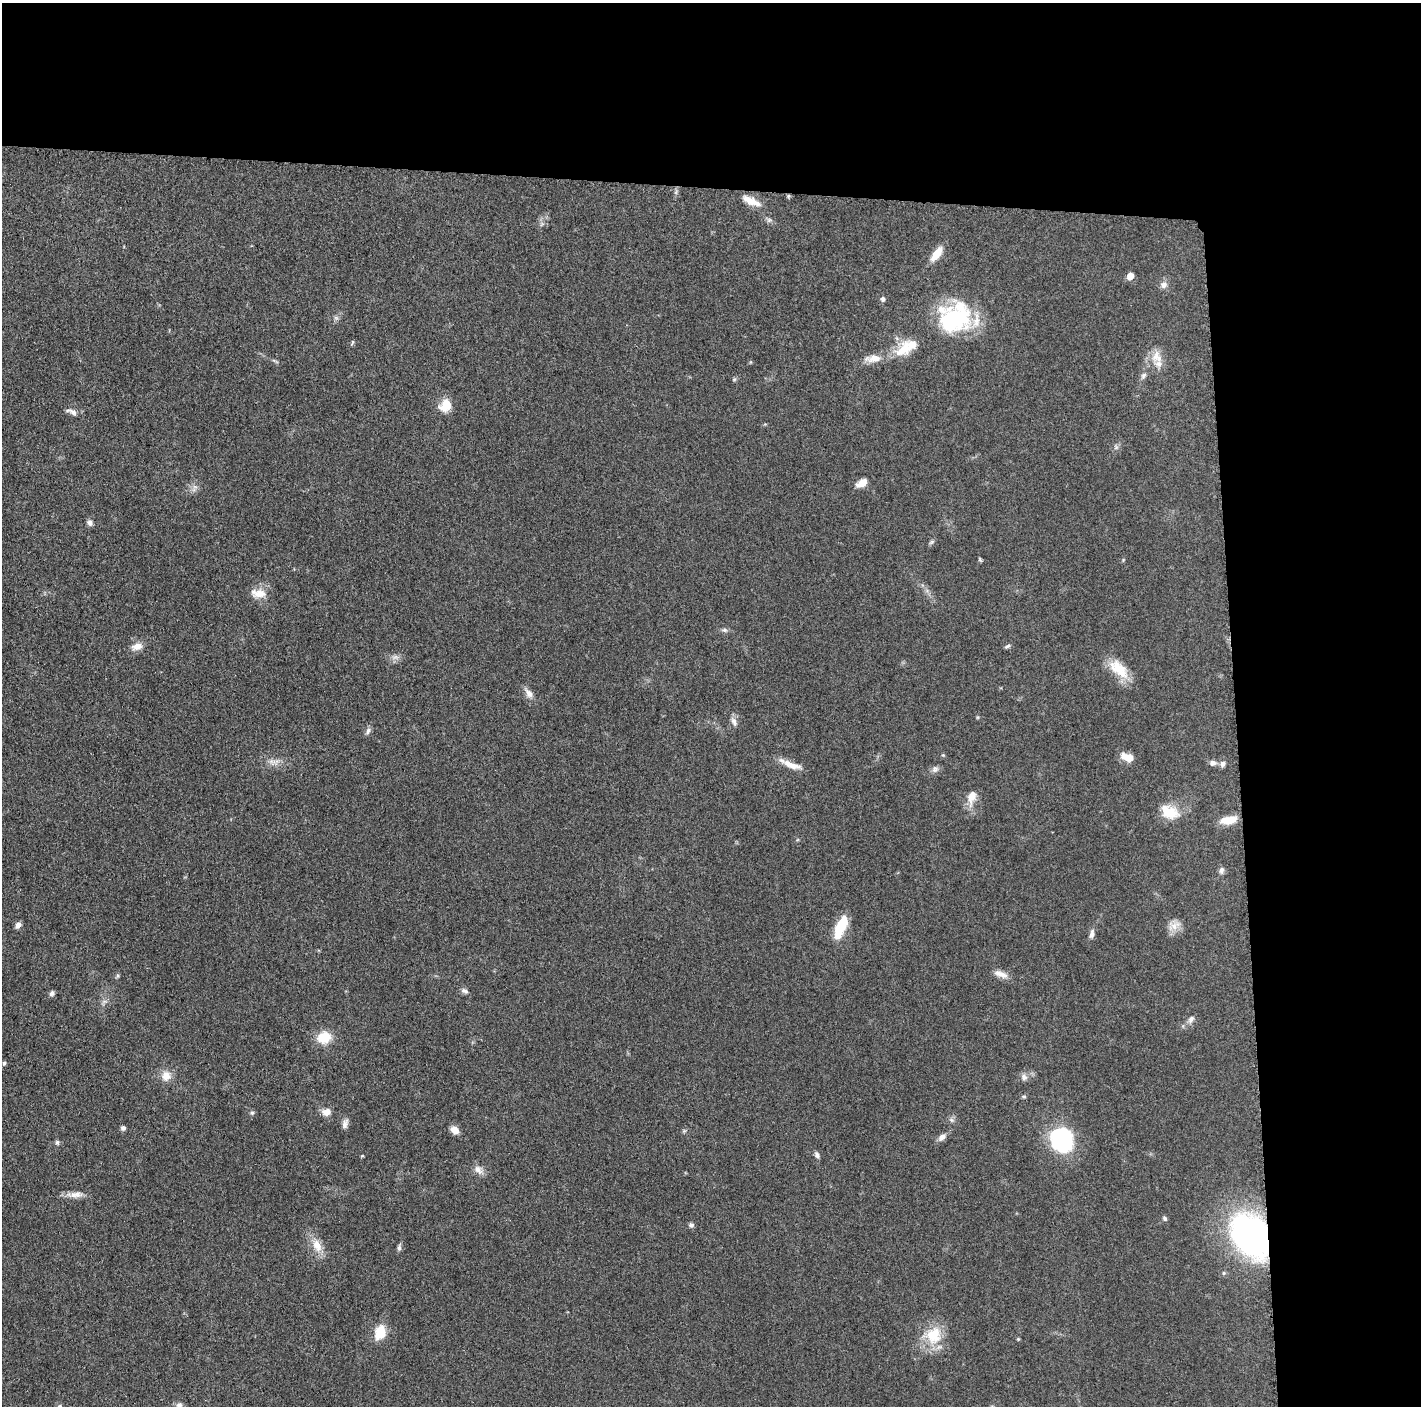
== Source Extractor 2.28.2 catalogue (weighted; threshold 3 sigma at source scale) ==
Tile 3 of 3 x 3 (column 3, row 1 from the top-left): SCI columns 2846-4264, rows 2828-4231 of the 4280 x 4250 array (HDU 1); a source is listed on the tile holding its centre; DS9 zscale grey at full resolution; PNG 1423 x 1408 px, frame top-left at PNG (2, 3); no overlay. Shown black and unused: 24% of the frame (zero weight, under 3 of 5 exposures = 1% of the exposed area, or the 3 px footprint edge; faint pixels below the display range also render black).
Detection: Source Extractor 2.28.2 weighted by HDU 2 'WHT'; one run over the whole footprint, this tile lists its part. Background 0.0487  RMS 0.0053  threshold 0.0237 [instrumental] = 3 sigma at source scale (4.5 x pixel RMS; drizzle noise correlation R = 1.50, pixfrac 1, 0.05/0.05 arcsec/px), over >= 5 px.
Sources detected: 92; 3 inside a brighter object's white glare — not listed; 5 inside a brighter listed object's ellipse — not listed separately; the other 84 listed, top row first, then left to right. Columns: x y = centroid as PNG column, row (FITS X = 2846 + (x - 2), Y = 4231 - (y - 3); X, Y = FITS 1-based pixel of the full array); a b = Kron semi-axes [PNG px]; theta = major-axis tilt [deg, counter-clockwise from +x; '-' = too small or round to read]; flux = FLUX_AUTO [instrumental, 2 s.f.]
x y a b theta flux
788 196 5 4 - 0.77
751 201 27 9 -24 7.2
769 220 6 6 - 1.3
936 254 18 7 53 8.6
1130 276 5 5 - 7.3
1164 285 9 9 - 2.6
883 299 5 5 - 1.6
336 318 7 6 - 1.3
956 318 45 33 -61 45
352 342 8 4 81 0.66
903 350 28 17 43 12
874 358 21 11 7 6.8
1158 364 20 12 -48 6.2
1143 376 10 6 58 1.8
734 379 6 5 - 0.78
446 403 17 14 -58 7
73 412 13 7 -37 2.8
1116 447 7 6 - 1.2
862 483 11 7 31 6.1
195 487 7 4 -18 1.3
90 523 8 7 - 1.9
931 542 8 5 27 0.98
980 560 7 3 -63 0.66
258 593 21 12 -5 7
724 630 9 5 -15 1.4
137 646 14 9 14 4.7
1007 646 8 4 26 1.1
395 657 11 6 5 2.4
1119 669 31 15 -43 13
529 694 12 9 -53 3.2
977 717 5 3 - 0.54
734 722 14 6 -66 2.5
368 731 10 6 61 1.6
943 755 5 4 - 0.57
1128 757 13 7 -18 7.9
272 761 14 6 -4 3
1213 763 8 6 -1 2.3
790 764 30 7 -22 6.6
1223 764 8 7 - 2
935 769 10 8 60 2
972 797 21 12 75 6.4
1170 813 23 16 -1 12
1231 820 16 10 34 6.4
1221 870 9 7 84 1.8
18 925 7 5 58 2.8
1174 925 19 12 28 5.2
840 927 25 10 67 17
1092 934 13 6 81 2.4
1001 974 20 8 -22 4.2
117 976 7 4 72 0.89
465 991 10 7 -27 1.7
52 993 7 6 - 1.4
104 1001 9 4 9 1.3
1191 1019 11 7 57 2.4
325 1037 9 7 20 20
4 1063 6 4 89 0.94
166 1076 12 10 87 5.8
1024 1077 9 8 - 2.3
1024 1096 6 4 -1 0.75
326 1112 12 9 12 3.8
252 1113 6 5 - 0.98
951 1120 7 6 - 1.3
345 1124 13 6 73 2.3
123 1128 5 5 - 1.5
455 1130 8 6 -37 5.6
684 1131 6 5 - 0.81
942 1137 11 7 40 2.9
1062 1140 30 25 -71 42
57 1142 6 5 - 1.1
817 1155 8 6 -66 1.5
362 1156 5 3 - 0.49
478 1170 14 10 -40 3.6
75 1194 24 8 2 4.5
1165 1218 7 5 -60 1.1
691 1225 7 6 - 1.3
1250 1236 40 28 -60 180
317 1245 21 11 -67 7.5
399 1247 9 5 85 1.3
1224 1273 6 5 - 0.82
380 1332 10 8 72 17
933 1335 26 23 56 17
1018 1339 4 4 - 0.53
60 1406 5 4 - 0.66
179 1406 10 9 - 2.5
Overlapping masked pixels (flux is a lower limit): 1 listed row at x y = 1250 1236
Isophote crosses this tile's border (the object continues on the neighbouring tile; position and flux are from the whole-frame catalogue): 2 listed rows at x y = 60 1406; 179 1406